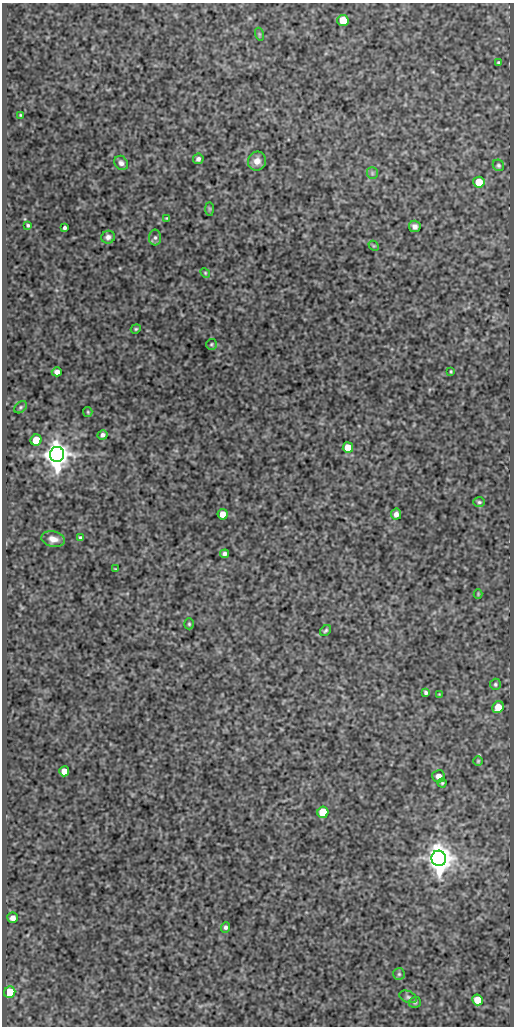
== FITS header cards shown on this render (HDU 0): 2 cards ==
NAXIS1  =                  512
NAXIS2  =                 1024

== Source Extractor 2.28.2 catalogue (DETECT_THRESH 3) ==
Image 512 x 1024 px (HDU 0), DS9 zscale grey, 1 PNG px = 1 image px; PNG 516 x 1028 px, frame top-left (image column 1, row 1024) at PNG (2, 3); each listed source drawn as its Kron ellipse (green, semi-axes under 4 px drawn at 4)
Background 422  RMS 0.9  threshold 2.69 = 3 sigma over >= 5 px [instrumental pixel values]
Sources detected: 56; all 56 listed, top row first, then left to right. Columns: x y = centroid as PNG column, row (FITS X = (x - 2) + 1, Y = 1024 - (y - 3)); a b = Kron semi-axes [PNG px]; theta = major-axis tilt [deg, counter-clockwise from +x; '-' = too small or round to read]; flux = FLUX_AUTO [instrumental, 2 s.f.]
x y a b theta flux
343 20 5 5 - 1500
259 34 6 4 -72 67
498 62 3 3 - 81
20 115 3 3 - 59
198 159 5 5 - 180
257 161 10 9 - 520
121 163 7 6 - 220
498 165 6 5 - 120
372 173 6 5 - 110
479 182 5 5 - 1400
209 209 7 4 -90 91
167 218 4 3 - 72
28 225 3 3 - 88
415 226 6 5 - 240
64 228 4 3 - 120
108 237 7 6 - 230
155 238 8 6 -90 170
374 246 6 4 -42 77
205 273 5 4 - 72
136 329 5 4 - 83
211 344 5 5 - 86
451 371 3 2 - 61
57 372 5 4 - 330
20 407 7 5 42 110
88 412 5 4 - 69
103 435 5 4 - 180
36 440 5 5 - 1700
348 447 5 5 - 1200
57 454 7 7 - 110000
479 502 6 5 - 100
223 514 5 5 - 740
396 514 5 5 - 300
81 538 4 3 - 120
53 539 12 7 -11 450
225 554 4 4 - 170
116 569 4 2 - 51
478 594 4 4 - 63
189 624 5 4 - 90
326 630 6 4 45 110
495 684 5 5 - 110
426 692 4 3 - 120
439 694 3 3 - 42
498 707 6 5 - 980
478 761 5 5 - 76
64 771 5 5 - 770
439 776 6 6 - 410
442 783 4 4 - 81
323 812 5 5 - 2300
439 858 8 7 - 100000
13 918 5 5 - 350
226 927 5 4 - 150
399 974 6 6 - 110
10 992 6 5 - 2900
408 997 9 5 -23 140
478 1000 5 5 - 1500
415 1002 6 5 - 100